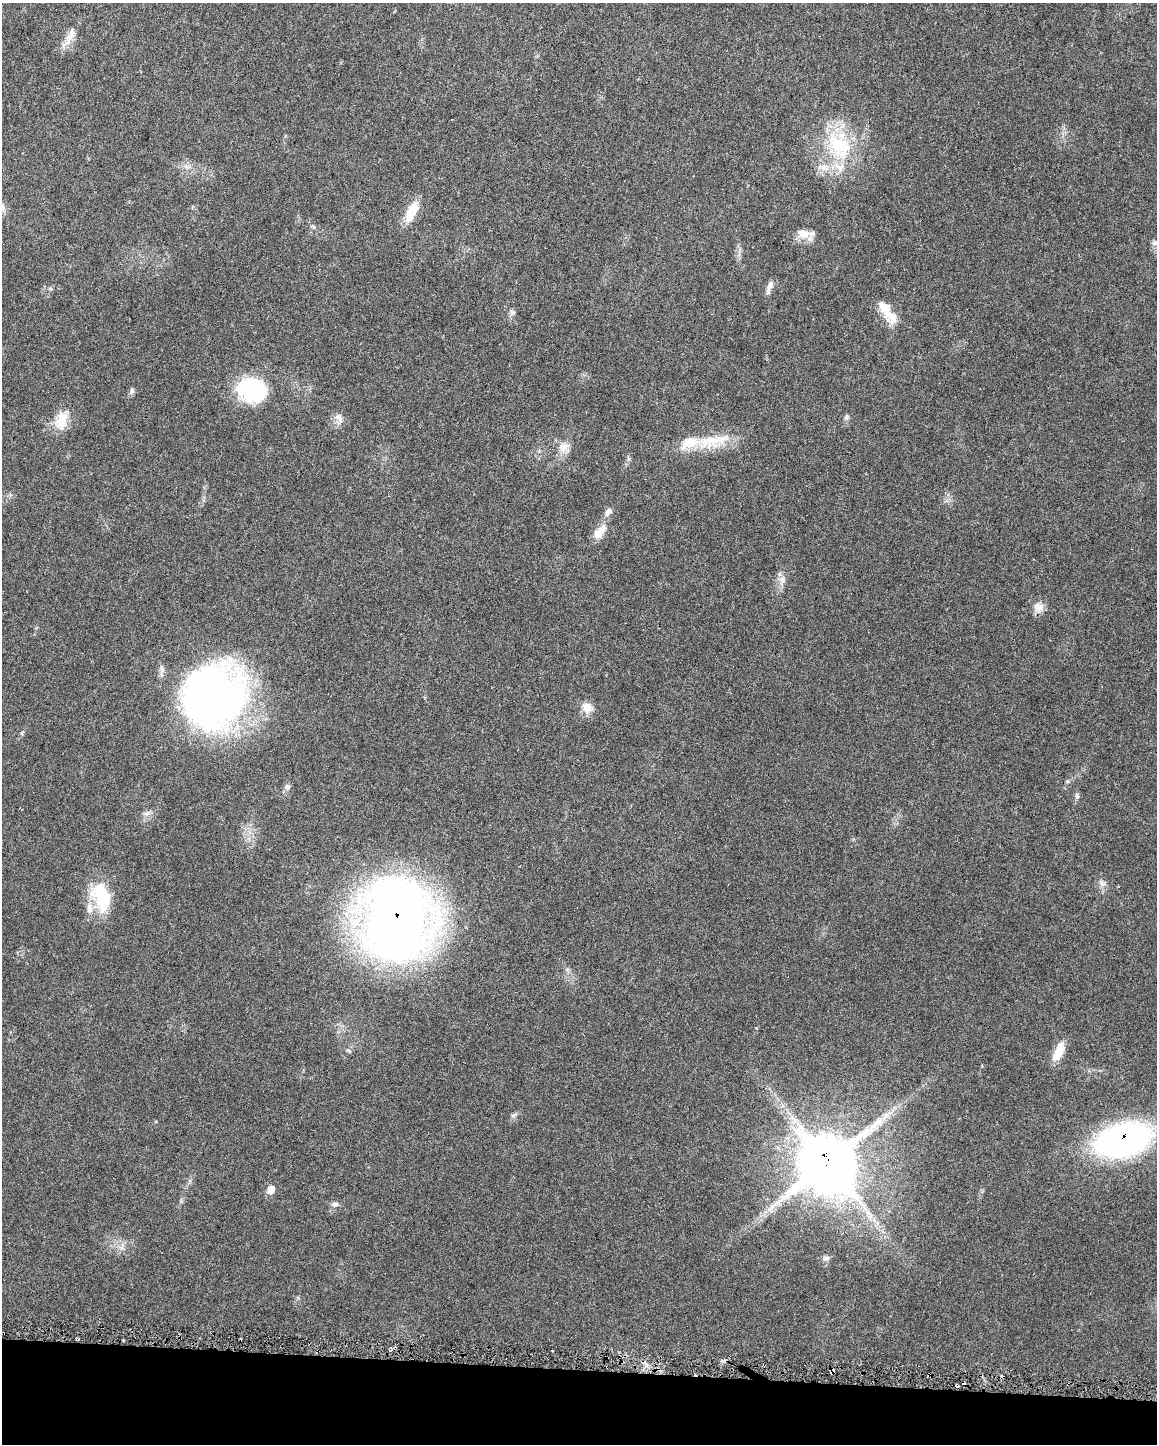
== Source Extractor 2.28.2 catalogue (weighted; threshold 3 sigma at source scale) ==
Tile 11 of 4 x 3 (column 3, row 3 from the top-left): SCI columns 2311-3465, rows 237-1678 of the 4627 x 4854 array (HDU 1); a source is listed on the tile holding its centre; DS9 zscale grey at full resolution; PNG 1159 x 1446 px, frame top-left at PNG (2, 3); no overlay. Shown black and unused: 5% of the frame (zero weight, under 3 of 6 exposures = <1% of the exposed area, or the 3 px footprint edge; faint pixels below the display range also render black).
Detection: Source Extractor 2.28.2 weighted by HDU 2 'WHT'; one run over the whole footprint, this tile lists its part. Background 0.0283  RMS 0.002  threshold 0.00822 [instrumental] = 3 sigma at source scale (4.09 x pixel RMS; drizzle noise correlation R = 1.36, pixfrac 0.8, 0.0396/0.0396 arcsec/px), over >= 5 px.
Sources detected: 48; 4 cosmic-ray / hot-pixel residue — not listed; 4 inside a brighter listed object's ellipse — not listed separately; the other 40 listed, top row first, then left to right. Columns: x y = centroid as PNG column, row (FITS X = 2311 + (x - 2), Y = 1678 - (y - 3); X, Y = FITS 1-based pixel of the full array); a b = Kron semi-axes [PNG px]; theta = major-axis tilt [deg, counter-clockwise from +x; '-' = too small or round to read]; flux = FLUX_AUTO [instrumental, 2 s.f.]
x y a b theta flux
69 37 18 10 50 2.1
839 146 45 29 -51 14
2 207 12 9 -57 1.2
412 211 28 10 64 4.1
803 233 21 11 -14 2.3
1154 243 8 7 - 0.53
769 287 18 6 71 1
50 289 6 4 18 0.28
512 312 9 7 -75 0.58
887 312 35 12 -56 4
251 389 28 22 -16 19
132 391 8 6 81 0.51
846 417 7 6 - 0.51
339 418 16 8 -61 1.3
62 420 25 16 74 3.8
712 441 52 18 10 7.5
564 447 18 11 33 2.1
608 512 12 7 52 1
597 534 15 12 47 2.1
782 580 15 7 80 1.3
1038 607 14 12 -3 1.7
214 697 68 61 51 95
587 707 14 12 -48 2.1
287 786 8 7 - 0.59
1077 796 9 5 -79 0.48
147 813 13 5 14 0.76
1102 883 11 8 -30 0.87
101 897 39 22 -71 9.1
397 919 59 53 85 210
1059 1052 23 9 66 3.5
1124 1139 41 24 15 68
828 1162 19 18 - 1100
271 1189 10 8 59 1.7
335 1204 10 6 5 0.66
122 1246 13 4 74 0.77
826 1258 9 7 -7 0.6
77 1339 3 3 - 0.37
390 1349 4 4 - 0.27
832 1371 5 4 - 0.95
957 1385 4 3 - 0.67
Overlapping masked pixels (flux is a lower limit): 6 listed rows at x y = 397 919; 1124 1139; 828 1162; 390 1349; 832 1371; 957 1385
Isophote crosses this tile's border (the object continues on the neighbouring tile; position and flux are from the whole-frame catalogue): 1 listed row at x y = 2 207